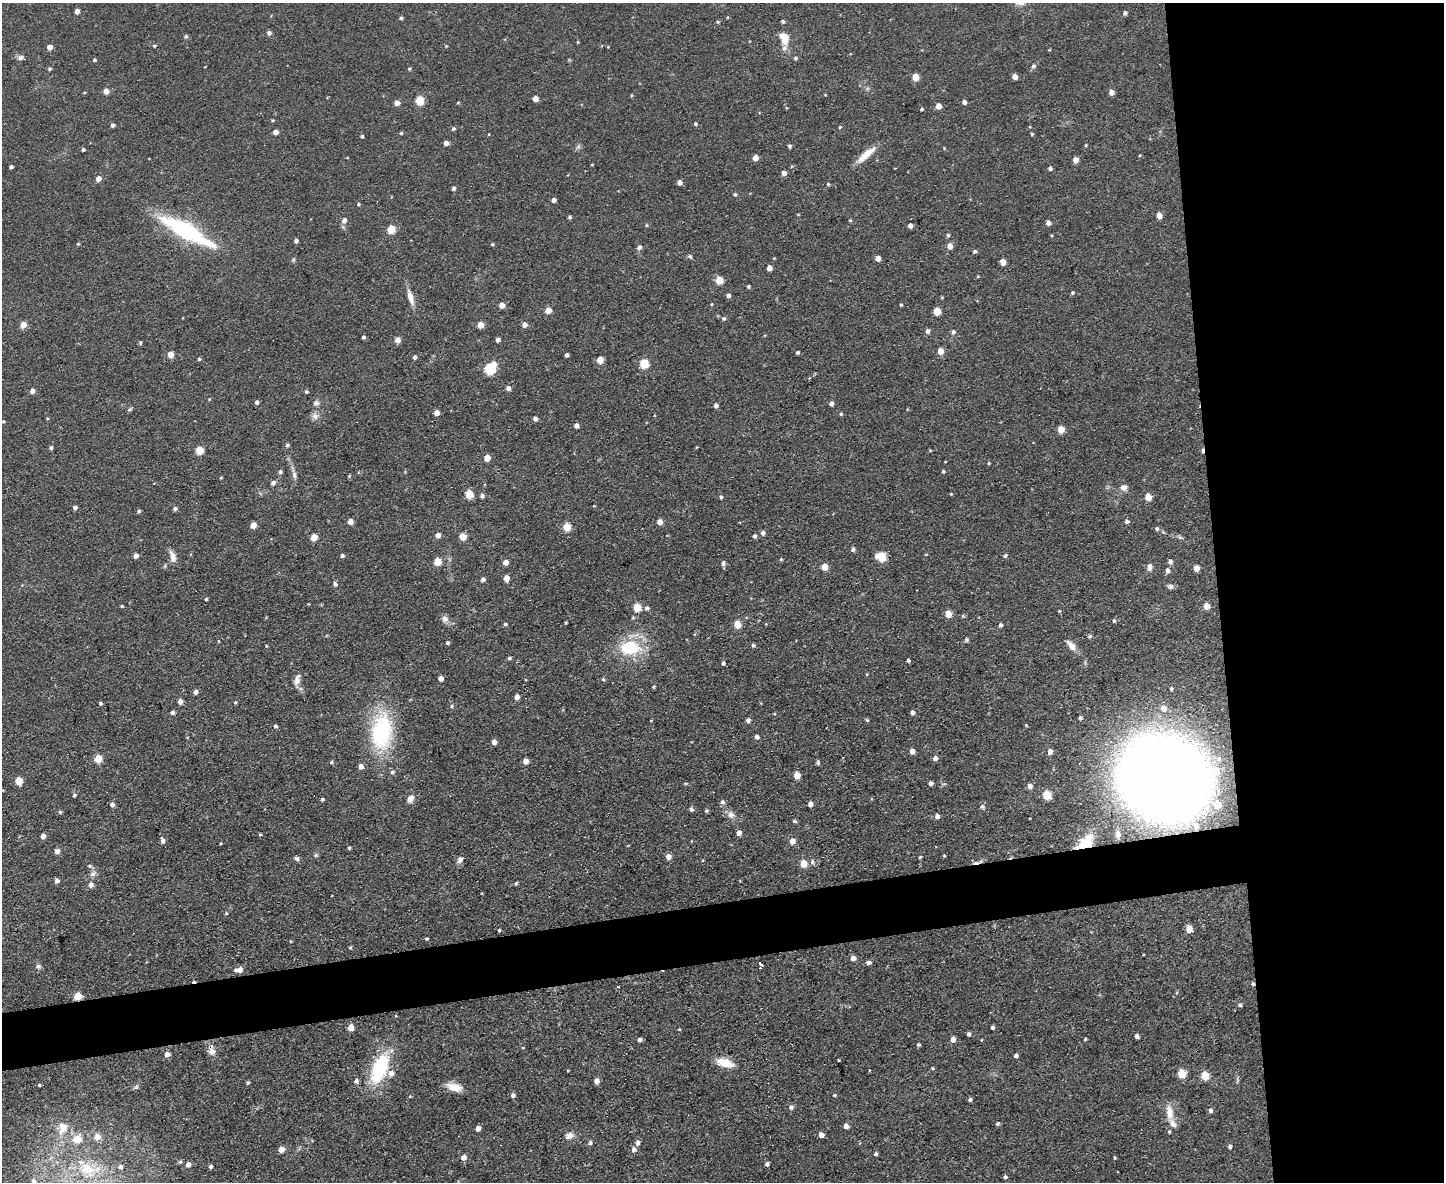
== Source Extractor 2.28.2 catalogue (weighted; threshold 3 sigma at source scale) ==
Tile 6 of 3 x 4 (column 3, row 2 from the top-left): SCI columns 3122-4563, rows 2359-3538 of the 4693 x 4717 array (HDU 1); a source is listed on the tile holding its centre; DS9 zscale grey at full resolution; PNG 1446 x 1184 px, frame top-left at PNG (2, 3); no overlay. Shown black and unused: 20% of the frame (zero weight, under 2 of 3 exposures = <1% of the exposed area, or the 3 px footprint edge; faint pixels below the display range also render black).
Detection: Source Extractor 2.28.2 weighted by HDU 2 'WHT'; one run over the whole footprint, this tile lists its part. Background 0.0555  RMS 0.0087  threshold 0.039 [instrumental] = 3 sigma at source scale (4.5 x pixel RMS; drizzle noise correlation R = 1.50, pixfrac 1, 0.05/0.05 arcsec/px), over >= 5 px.
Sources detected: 358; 3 cosmic-ray / hot-pixel residue — not listed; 6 inside a brighter listed object's ellipse — not listed separately; the other 349 listed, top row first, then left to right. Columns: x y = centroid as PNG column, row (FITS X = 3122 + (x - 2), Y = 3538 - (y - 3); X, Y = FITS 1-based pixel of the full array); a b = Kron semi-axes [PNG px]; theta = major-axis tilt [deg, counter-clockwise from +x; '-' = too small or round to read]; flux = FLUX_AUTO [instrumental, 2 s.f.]
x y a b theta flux
77 11 5 4 - 4.7
1125 13 5 4 - 2
401 18 4 4 - 1.6
718 22 5 4 - 1
783 22 4 4 - 1.7
269 33 6 6 - 2.2
186 36 6 5 - 1.5
784 38 15 10 -66 13
578 42 4 3 - 0.7
154 46 4 3 - 1.1
446 46 4 3 - 0.76
49 47 4 4 - 6.9
1049 50 5 3 - 0.68
20 58 7 7 - 2.7
795 58 5 4 - 1.6
94 60 5 4 - 1.3
1033 66 6 5 - 2.3
49 69 4 4 - 1.3
409 69 4 4 - 1.2
915 77 5 5 - 14
1015 77 4 4 - 5.8
106 91 5 5 - 6
1111 92 5 4 - 5.9
632 95 5 3 - 0.78
535 99 4 4 - 6.8
419 101 5 5 - 33
964 102 4 4 - 3.2
397 103 5 4 - 6
458 103 4 3 - 0.89
938 106 5 5 - 7.7
922 109 4 3 - 1
273 120 4 3 - 0.98
695 124 4 4 - 1.3
112 125 4 4 - 2.3
840 127 4 3 - 1
453 129 5 4 - 1.5
275 132 4 4 - 5.5
401 133 4 4 - 1.1
1032 134 4 4 - 1.1
362 136 4 4 - 1.3
446 143 5 4 - 4.5
1086 145 3 3 - 0.99
789 146 5 4 - 1.5
578 147 8 5 58 1.9
83 149 4 3 - 1.7
866 154 28 7 41 13
755 158 4 4 - 8.1
1075 160 5 4 - 7.4
592 164 4 3 - 0.66
11 167 4 4 - 2.2
1050 168 5 5 - 1.9
784 173 5 5 - 4.2
98 179 5 5 - 6.6
679 182 4 4 - 4.4
828 184 4 4 - 0.98
454 188 4 4 - 2
735 194 5 4 - 1.4
554 200 4 4 - 3
358 204 4 4 - 1.2
1159 216 5 4 - 8.4
570 217 5 4 - 1.3
344 220 6 5 - 4.1
850 220 4 4 - 0.88
1048 223 5 4 - 4
646 225 5 4 - 1
910 226 4 4 - 4.2
391 229 5 5 - 28
186 231 52 13 -29 110
948 235 5 4 - 1.6
296 241 4 4 - 2.2
78 244 5 4 - 1
492 244 4 3 - 1
950 246 5 5 - 7.4
639 247 8 6 52 2.4
975 251 5 4 - 1.6
690 256 8 4 -9 1.4
878 258 4 4 - 7.4
293 260 6 4 46 1.2
1003 262 5 4 - 8.9
769 268 5 4 - 5.9
719 280 5 5 - 21
748 286 4 4 - 1.4
1072 293 5 5 - 1.3
728 295 5 4 - 2.3
410 297 19 7 -74 8.3
711 304 4 3 - 0.73
502 305 5 5 - 6
901 305 4 3 - 1.1
548 310 5 4 - 11
937 311 5 5 - 18
724 318 5 5 - 1.6
23 325 5 4 - 11
480 325 5 4 - 9.9
524 325 5 5 - 4.3
928 331 5 5 - 2.9
953 332 5 5 - 2.3
363 337 3 3 - 1.7
397 340 5 5 - 5.4
498 340 4 4 - 4
140 343 6 3 88 0.97
940 351 5 5 - 8.6
798 352 4 3 - 1.5
170 354 5 4 - 11
567 355 4 3 - 2.3
414 357 4 4 - 2.2
199 359 4 3 - 1.6
600 360 5 5 - 14
493 364 6 5 - 9.7
644 364 5 5 - 36
489 369 6 5 - 65
508 388 5 5 - 3.8
32 391 4 4 - 5.1
306 392 4 4 - 1.5
209 399 3 3 - 0.66
256 402 4 4 - 2.6
316 403 8 7 - 3
831 404 5 4 - 3
716 405 5 4 - 3.2
130 409 7 4 35 1.4
437 413 4 4 - 5.9
841 414 4 4 - 1.2
315 416 10 9 - 4.2
535 419 4 4 - 3.2
3 421 3 3 - 0.91
576 426 4 4 - 3.9
1061 430 5 5 - 13
287 445 5 4 - 2
51 448 4 4 - 1.9
199 450 5 5 - 24
1202 450 6 3 85 2
487 458 5 5 - 12
989 463 4 3 - 0.83
943 471 4 3 - 1.3
280 472 5 4 - 1.7
294 475 11 6 -77 3.5
349 476 4 4 - 1
221 477 4 3 - 1
273 483 7 6 - 2.1
1124 487 9 7 10 5.3
469 494 5 5 - 27
951 494 3 3 - 0.67
482 496 5 5 - 2.5
721 497 4 4 - 1.5
1148 497 5 5 - 12
594 506 4 2 - 0.62
75 508 5 4 - 2.6
175 509 5 4 - 2.5
139 511 4 4 - 1.7
1127 521 5 5 - 2.2
350 522 5 4 - 6.5
660 522 5 5 - 6.4
253 525 5 4 - 10
567 527 5 5 - 23
1157 529 5 5 - 1.8
763 533 5 5 - 2.8
438 535 5 4 - 5.1
754 536 5 4 - 2.1
314 537 5 5 - 16
463 537 5 5 - 18
853 549 5 4 - 2
136 556 4 4 - 5.1
342 556 4 4 - 2
1005 556 5 4 - 1.6
173 557 15 7 -75 6.6
881 557 7 6 - 34
781 559 4 4 - 0.98
438 561 5 5 - 19
505 562 5 4 - 6
1170 562 5 5 - 2.8
723 563 6 5 - 2.3
824 567 5 5 - 12
1149 567 8 6 82 3.6
1196 568 5 4 - 7.9
1167 570 6 5 - 3.3
506 578 5 4 - 7.4
483 580 5 4 - 2.9
335 584 6 5 - 1.7
1170 587 7 7 - 2.4
206 599 3 3 - 1.1
309 604 4 3 - 0.63
122 606 4 3 - 0.96
1206 606 5 4 - 10
637 608 5 5 - 24
647 608 5 5 - 2.3
1059 611 4 4 - 0.82
948 614 5 5 - 14
963 616 6 4 -45 1.1
445 619 10 9 - 4.1
1114 621 5 4 - 1.3
566 623 4 3 - 0.88
505 624 4 4 - 1.3
737 624 5 5 - 16
1000 625 5 4 - 2.4
1089 636 6 4 22 1.2
966 640 5 5 - 1.7
447 643 4 4 - 1.7
753 645 5 4 - 1.7
1071 645 15 7 -52 6.5
266 646 3 3 - 0.75
630 648 25 17 1 42
509 658 4 3 - 1.6
908 661 4 3 - 1.8
723 663 4 4 - 2
441 678 4 4 - 4.6
603 679 4 4 - 1.4
297 681 16 8 80 5.8
654 687 4 4 - 1.1
1171 689 4 3 - 1.5
195 692 5 4 - 3.7
517 697 5 4 - 5.5
180 701 5 4 - 4.9
235 702 5 4 - 0.95
100 703 4 4 - 1.6
451 706 5 4 - 1.4
1164 708 7 6 - 7
172 713 4 4 - 2.8
912 713 4 4 - 3
1080 718 4 4 - 1.8
651 720 4 3 - 0.66
748 720 5 4 - 2.9
867 720 6 3 -45 1.1
275 726 5 4 - 1.7
381 732 39 23 82 90
757 737 4 4 - 2.9
494 742 4 4 - 4.5
912 751 4 4 - 5.8
1050 751 5 4 - 4.8
935 758 5 4 - 3.5
98 759 5 5 - 24
526 761 5 4 - 7.8
331 762 5 4 - 1.3
818 763 5 5 - 1.9
361 766 5 5 - 4.8
392 772 6 4 15 1.8
797 775 5 5 - 14
1163 778 60 53 -41 1700
19 781 5 5 - 21
685 783 6 3 0 0.99
931 783 4 4 - 3.3
1030 786 5 5 - 4.5
74 795 5 4 - 1.4
1047 795 5 5 - 32
322 799 4 3 - 1.7
410 799 10 7 59 5.2
722 802 6 6 - 2.7
810 804 4 4 - 4.6
112 805 5 5 - 2.8
1217 805 5 4 - 12
982 807 7 6 - 2
691 809 5 4 - 2.3
706 810 4 4 - 1.5
60 812 5 4 - 1.3
731 815 11 9 -39 5
937 816 5 5 - 3.7
794 821 5 4 - 1.5
739 833 5 4 - 4.8
260 834 4 3 - 0.97
1118 834 6 5 - 3.7
43 836 4 4 - 5.3
162 841 6 5 - 3.1
792 841 5 5 - 7.1
1085 842 20 10 41 17
221 843 4 3 - 0.72
349 848 4 3 - 1.4
57 851 7 6 - 2.6
316 855 6 5 - 1.4
944 856 3 3 - 0.84
668 857 5 5 - 5.7
920 857 4 3 - 0.97
297 859 6 5 - 2.1
460 860 9 7 55 3.4
812 862 6 6 - 2.4
803 863 5 5 - 17
89 866 6 5 - 1.5
93 874 9 7 36 3.5
57 881 4 4 - 3.9
516 883 4 4 - 1.2
90 885 5 5 - 4.8
226 913 4 4 - 1.2
1189 929 5 5 - 16
499 930 3 3 - 1.1
426 939 4 4 - 1.1
291 941 4 3 - 0.67
350 947 4 3 - 1.1
1143 955 3 2 - 0.61
853 958 4 4 - 6.4
869 962 5 4 - 3.3
760 965 4 3 - 12
38 966 7 6 - 2
239 970 8 5 6 7.9
1253 984 5 4 - 1.4
78 996 5 5 - 23
1240 1005 5 4 - 1.6
992 1027 3 3 - 2
351 1028 5 4 - 12
679 1029 4 3 - 0.68
969 1034 4 4 - 2.5
1137 1036 4 4 - 3.8
953 1039 5 4 - 5.3
1085 1039 4 3 - 0.94
640 1040 4 4 - 3
981 1040 4 2 - 0.62
919 1045 4 4 - 1.5
212 1052 12 8 -86 5.9
167 1054 5 4 - 6.4
1016 1056 4 3 - 2.9
839 1060 3 2 - 0.73
725 1063 17 8 -17 18
380 1068 35 16 67 59
933 1068 4 3 - 1
1182 1074 5 5 - 31
1205 1076 5 5 - 25
356 1081 5 5 - 2.7
596 1081 4 4 - 6.2
248 1083 4 3 - 1.6
39 1085 4 3 - 1.3
136 1087 8 4 54 1.7
454 1087 18 9 -16 11
513 1095 5 4 - 2.7
834 1095 4 4 - 1
410 1096 5 4 - 0.85
970 1100 4 3 - 2.1
791 1107 6 5 - 2.7
1210 1110 5 5 - 3
1170 1113 22 9 -84 11
998 1124 4 4 - 1.5
846 1126 5 4 - 5.9
63 1128 19 13 78 13
478 1129 4 4 - 4.8
821 1135 4 4 - 6.6
569 1136 11 8 36 4.9
97 1137 5 5 - 11
77 1139 5 5 - 20
590 1143 5 4 - 2.6
637 1143 5 5 - 4.2
1230 1147 4 4 - 2.1
281 1149 4 4 - 8.8
634 1150 5 5 - 3.9
876 1154 4 4 - 1.9
464 1158 5 5 - 6.6
1114 1158 5 2 - 0.86
180 1162 5 5 - 1.4
767 1164 4 3 - 2.5
188 1165 5 5 - 5
120 1167 5 5 - 3.3
211 1167 4 4 - 2.2
88 1169 34 19 -13 39
1005 1177 4 4 - 1.9
34 1181 13 7 -50 5.4
Overlapping masked pixels (flux is a lower limit): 7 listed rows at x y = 1202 450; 1163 778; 1085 842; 760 965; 1253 984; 78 996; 212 1052
Isophote crosses this tile's border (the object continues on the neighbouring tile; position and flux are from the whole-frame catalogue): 1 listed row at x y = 34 1181